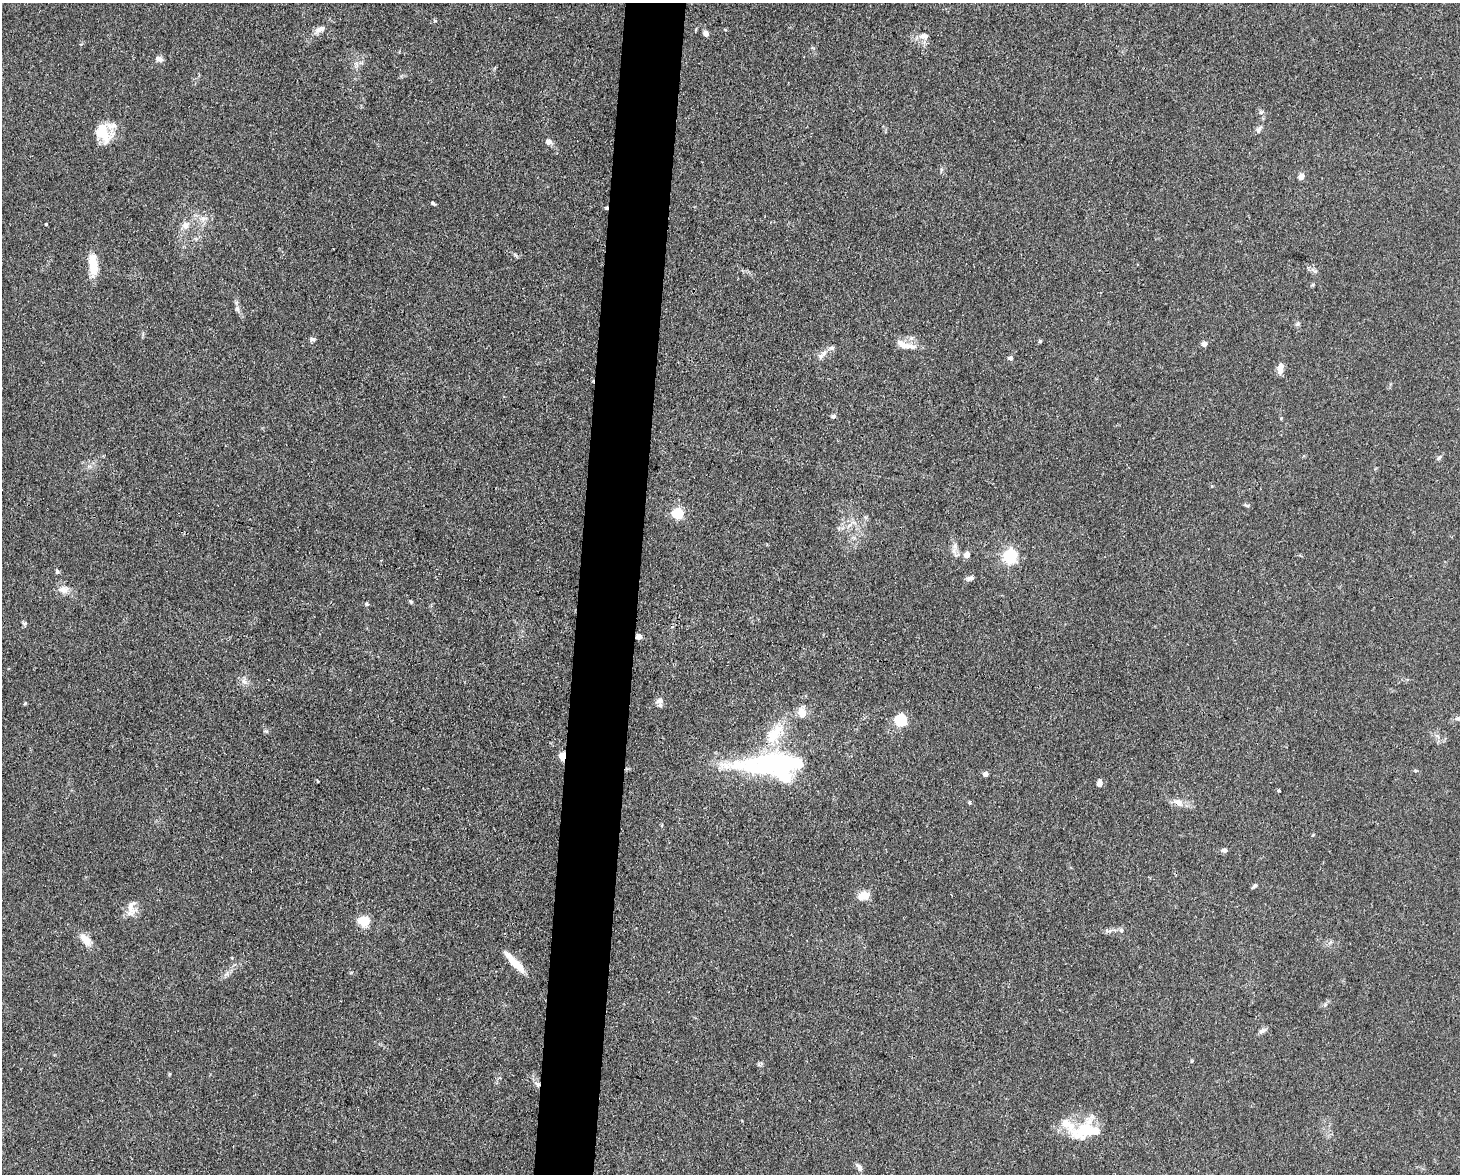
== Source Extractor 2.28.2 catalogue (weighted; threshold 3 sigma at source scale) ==
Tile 8 of 3 x 4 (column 2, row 3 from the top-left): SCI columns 1682-3139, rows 1173-2344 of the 4709 x 4691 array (HDU 1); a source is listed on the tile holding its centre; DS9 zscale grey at full resolution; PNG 1462 x 1176 px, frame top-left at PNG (2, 3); no overlay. Shown black and unused: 4% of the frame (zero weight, under 3 of 4 exposures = <1% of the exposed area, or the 3 px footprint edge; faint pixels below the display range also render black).
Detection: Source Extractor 2.28.2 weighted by HDU 2 'WHT'; one run over the whole footprint, this tile lists its part. Background 0.0813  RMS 0.0062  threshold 0.0278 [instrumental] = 3 sigma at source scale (4.5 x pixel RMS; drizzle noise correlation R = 1.50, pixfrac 1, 0.05/0.05 arcsec/px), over >= 5 px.
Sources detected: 77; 2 inside a brighter object's white glare — not listed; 4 inside a brighter listed object's ellipse — not listed separately; the other 71 listed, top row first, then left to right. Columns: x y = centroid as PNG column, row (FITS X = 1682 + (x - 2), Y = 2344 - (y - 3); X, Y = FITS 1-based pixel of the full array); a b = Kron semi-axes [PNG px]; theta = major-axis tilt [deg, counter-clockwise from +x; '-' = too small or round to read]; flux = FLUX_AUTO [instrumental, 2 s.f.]
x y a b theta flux
435 21 6 4 -1 0.76
320 29 14 8 18 3.8
706 33 7 5 -57 2.4
924 36 13 9 -5 4
159 59 10 6 -24 2.4
1261 112 6 4 19 0.88
1258 129 11 6 63 1.9
102 133 24 18 -56 16
548 141 8 7 - 2.6
941 169 6 4 -72 0.91
1301 176 7 5 64 3.8
433 203 6 4 -22 0.9
606 208 4 4 - 0.82
202 219 8 6 -22 2.8
46 224 3 2 - 0.56
185 225 12 11 - 4.6
93 265 26 9 -84 12
1314 270 14 4 -33 1.9
237 309 8 6 -69 1.7
1297 324 6 5 - 1.2
312 339 8 5 -2 1.5
1040 341 5 4 - 0.76
903 344 21 9 -29 7.1
1204 344 6 6 - 2.3
824 353 13 6 63 3.4
1010 358 5 5 - 1.9
1280 368 11 6 83 5.4
833 416 5 5 - 1.5
1439 458 8 5 45 1.4
1247 505 9 3 -21 0.86
677 514 5 5 - 52
955 547 11 8 86 3.4
966 555 5 5 - 6.5
1010 556 6 6 - 130
57 571 6 5 - 1
970 578 10 6 22 1.9
63 589 15 11 2 5.1
411 602 5 5 - 0.77
366 604 6 4 -21 0.99
24 623 7 4 -18 0.95
638 637 5 5 - 3.2
244 681 9 6 -62 2.5
660 700 12 9 18 3
25 703 5 4 - 0.66
802 713 14 10 -76 5.5
1457 718 8 4 0 1.1
900 720 6 6 - 73
266 731 6 4 -17 0.88
774 734 36 18 58 22
562 757 5 4 - 24
779 763 75 19 1 110
1416 771 5 3 - 0.71
985 774 4 4 - 3.6
1099 783 7 6 - 2.9
1279 790 4 3 - 0.63
969 803 5 4 - 0.91
1178 803 13 8 -34 4.7
662 825 5 3 - 0.53
1224 850 8 5 4 1.7
1255 886 7 4 43 1.1
863 896 15 10 19 7.2
131 908 24 12 83 6.8
363 921 12 10 -10 11
1121 930 7 6 - 1.6
1108 931 12 3 -10 1.7
85 940 18 9 -50 7.4
514 962 29 7 -47 12
1262 1031 11 5 30 2.3
538 1084 9 5 -50 2.2
1085 1129 29 19 37 23
859 1167 10 6 -53 2.3
Overlapping masked pixels (flux is a lower limit): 4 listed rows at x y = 606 208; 638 637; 562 757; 538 1084
Unlisted compact peaks at least as high as the median listed source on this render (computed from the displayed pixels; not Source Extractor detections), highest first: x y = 515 255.